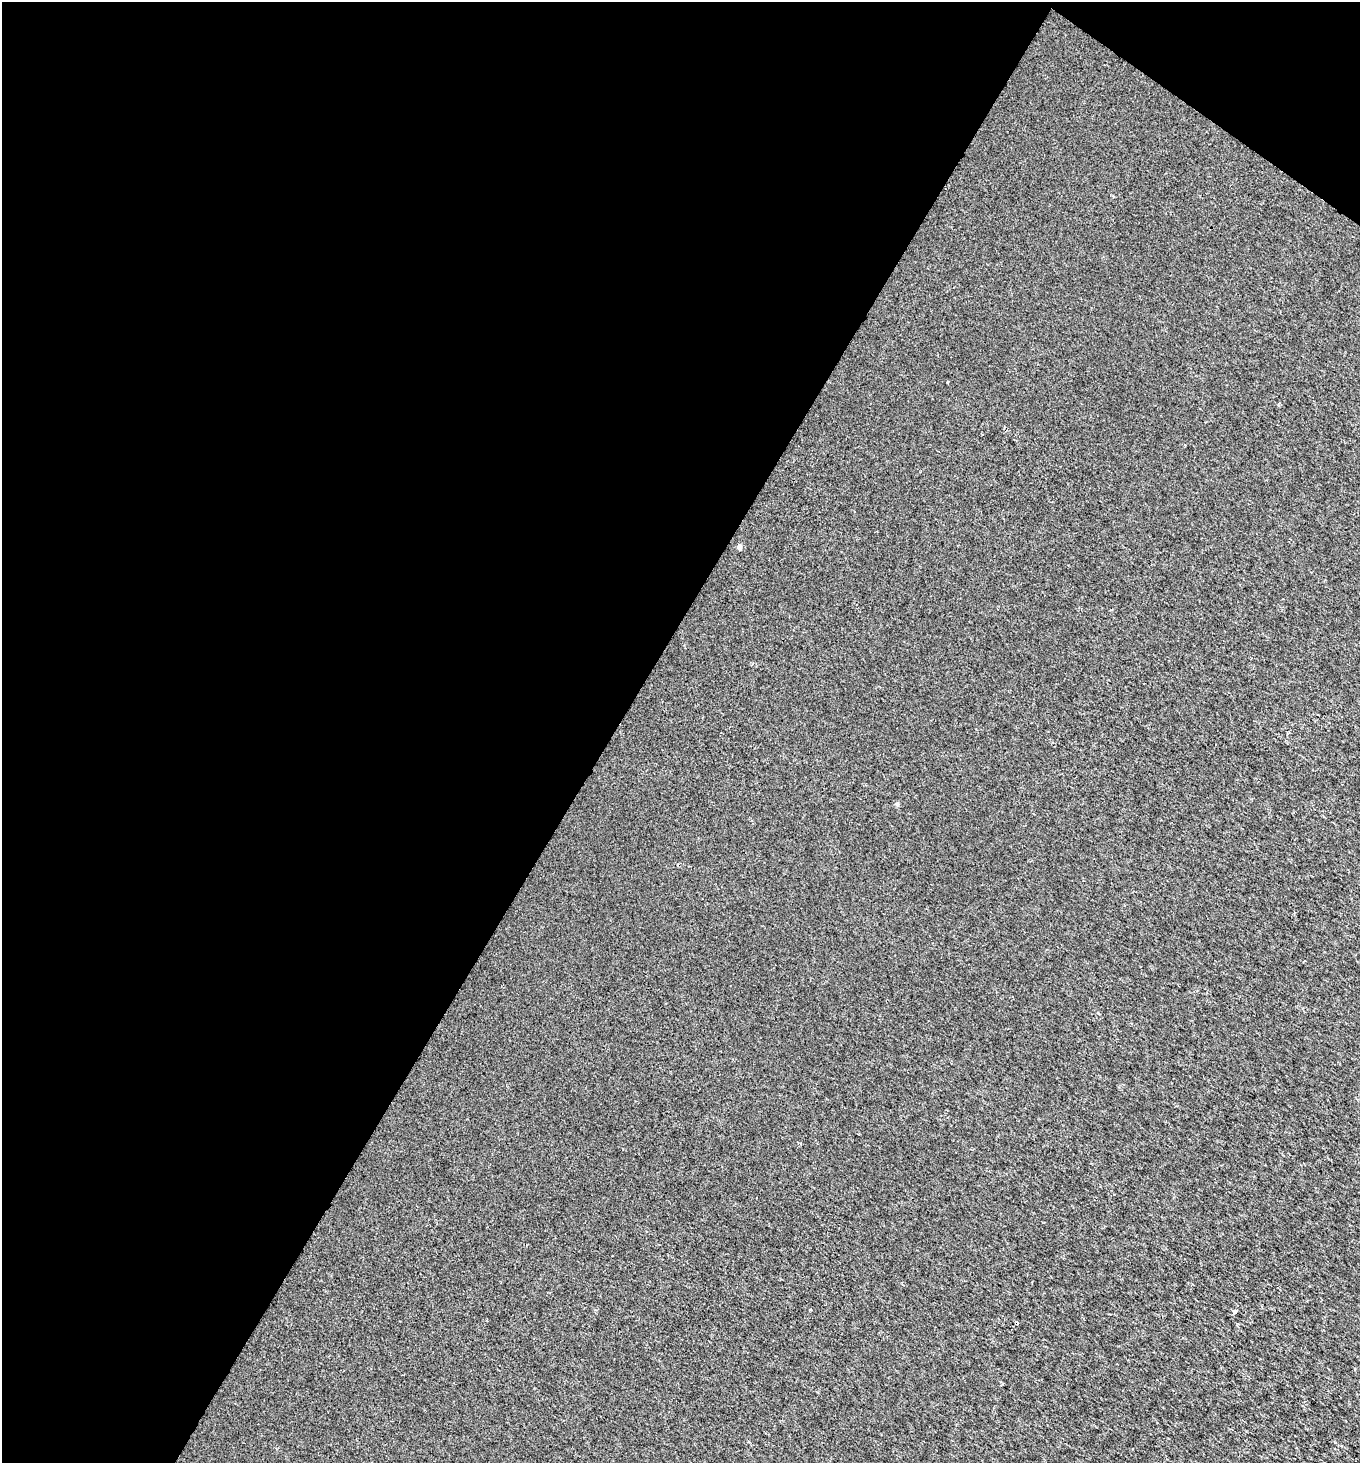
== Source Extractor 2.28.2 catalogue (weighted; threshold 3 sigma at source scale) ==
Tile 1 of 2 x 2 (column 1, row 1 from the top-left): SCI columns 128-1485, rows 1464-2924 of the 2954 x 2924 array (HDU 1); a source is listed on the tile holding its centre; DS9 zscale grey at full resolution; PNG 1362 x 1465 px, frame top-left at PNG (2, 2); no overlay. Shown black and unused: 47% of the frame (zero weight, under 2 of 3 exposures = <1% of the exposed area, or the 3 px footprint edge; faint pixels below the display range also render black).
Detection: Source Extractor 2.28.2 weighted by HDU 2 'WHT'; one run over the whole footprint, this tile lists its part. Background 0.00135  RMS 0.005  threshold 0.0224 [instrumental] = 3 sigma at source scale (4.5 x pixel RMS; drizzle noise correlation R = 1.50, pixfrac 1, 0.0396/0.0396 arcsec/px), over >= 5 px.
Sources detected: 3; all 3 listed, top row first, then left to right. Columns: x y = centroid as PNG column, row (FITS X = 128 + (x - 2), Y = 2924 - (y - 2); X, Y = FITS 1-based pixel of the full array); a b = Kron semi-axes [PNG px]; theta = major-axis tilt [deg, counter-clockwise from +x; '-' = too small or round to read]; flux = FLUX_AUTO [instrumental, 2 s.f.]
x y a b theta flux
739 547 5 4 - 2.8
897 804 5 4 - 0.91
1235 1311 4 4 - 1.4